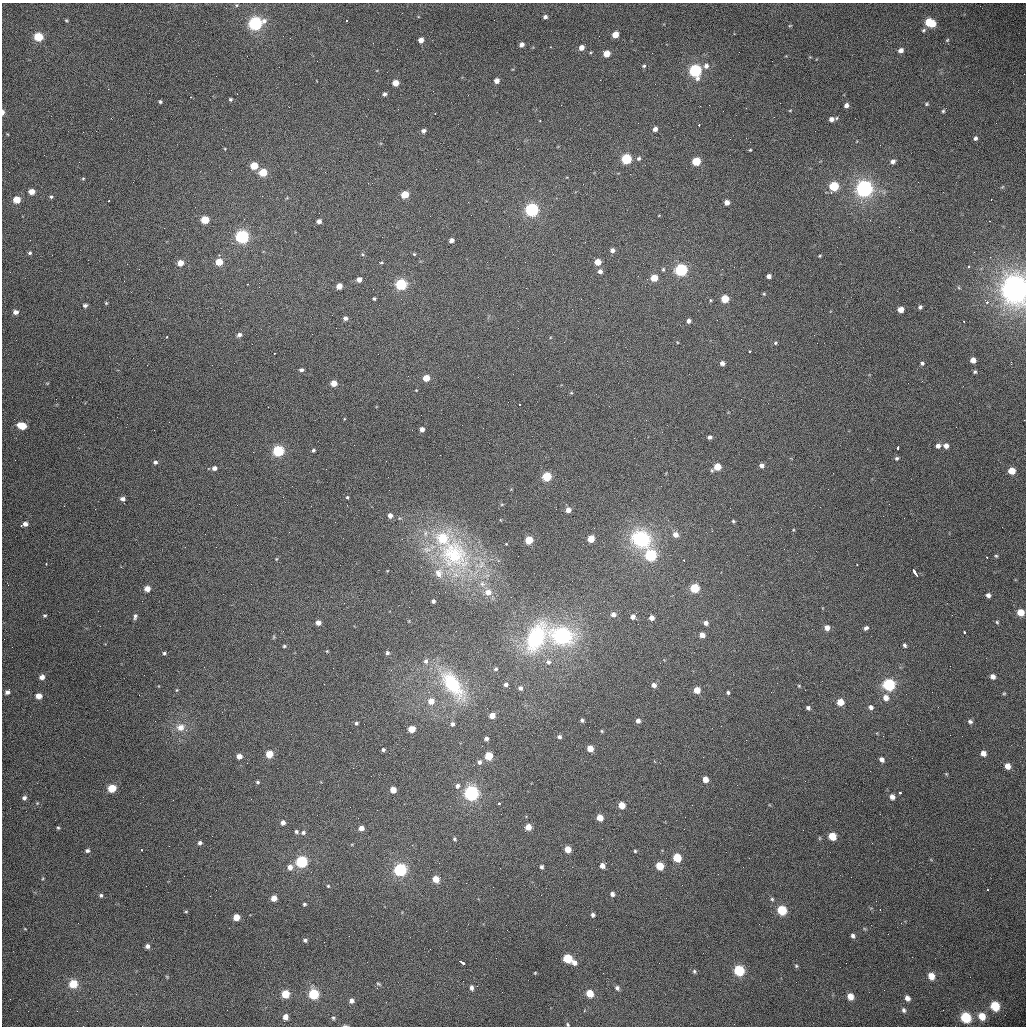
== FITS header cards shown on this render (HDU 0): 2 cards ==
NAXIS1  =                 1024 /fastest changing axis
NAXIS2  =                 1024 /next to fastest changing axis

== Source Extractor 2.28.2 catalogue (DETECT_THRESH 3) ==
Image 1024 x 1024 px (HDU 0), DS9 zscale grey, 1 PNG px = 1 image px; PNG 1028 x 1028 px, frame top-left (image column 1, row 1024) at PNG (2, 3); no overlay
Background 459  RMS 15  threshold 45.4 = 3 sigma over >= 5 px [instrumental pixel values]
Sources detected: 311; all 311 listed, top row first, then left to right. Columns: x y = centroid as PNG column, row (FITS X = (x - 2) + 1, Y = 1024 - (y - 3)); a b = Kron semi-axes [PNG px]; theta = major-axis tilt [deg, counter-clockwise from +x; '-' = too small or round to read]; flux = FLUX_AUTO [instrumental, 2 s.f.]
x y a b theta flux
545 17 5 4 - 3.1e+03
66 20 4 4 - 1.0e+03
347 21 3 3 - 2.7e+03
930 23 9 6 -21 3.0e+04
255 24 7 6 - 2.1e+05
790 25 5 3 - 8.6e+02
923 30 7 4 28 1.6e+03
615 35 5 5 - 1.4e+04
38 37 6 6 - 2.8e+04
421 40 5 4 - 7.0e+03
947 40 5 4 - 1.2e+03
522 45 5 4 - 4.4e+03
550 47 3 3 - 9.6e+02
581 48 5 5 - 6.8e+03
901 50 6 5 - 4.3e+03
606 54 5 5 - 1.6e+04
644 66 5 4 - 1.5e+03
706 66 7 6 - 4.1e+03
695 71 6 6 - 1.8e+05
216 76 2 2 - 4.3e+02
497 81 4 4 - 6.6e+03
395 83 5 5 - 1.2e+04
237 94 3 2 - 8.4e+02
384 94 4 4 - 2.8e+03
191 97 3 3 - 8.2e+02
230 99 4 3 - 1.4e+03
368 99 2 2 - 5.3e+02
160 102 3 3 - 1.6e+03
780 103 2 2 - 7.0e+02
927 104 5 4 - 1.3e+03
846 105 4 4 - 4.2e+03
790 110 5 3 - 7.8e+02
943 111 5 5 - 1.4e+03
3 112 6 3 87 4.1e+03
435 113 2 2 - 9.9e+02
831 119 6 5 - 4.6e+03
540 121 3 3 - 2.2e+03
699 125 2 2 - 5.6e+03
655 129 5 4 - 4.7e+03
423 131 5 4 - 3.3e+03
975 138 5 4 - 2.5e+03
225 149 5 3 - 7.7e+02
750 150 3 3 - 9.8e+02
639 158 6 5 - 2.1e+03
626 159 5 5 - 7.6e+04
696 161 5 5 - 3.6e+04
893 161 5 5 - 3.8e+03
254 166 5 5 - 2.6e+04
263 173 5 5 - 3.3e+04
83 178 5 3 - 9.6e+02
834 186 5 5 - 5.3e+04
864 189 7 6 - 4.5e+05
32 192 5 5 - 8.9e+03
831 193 3 3 - 1.3e+03
405 194 5 5 - 2.8e+04
262 196 2 2 - 1.2e+03
51 197 5 4 - 1.6e+03
17 200 5 5 - 1.8e+04
991 200 3 2 - 1.6e+03
109 201 3 2 - 1.1e+03
727 202 4 4 - 6.5e+03
532 210 6 6 - 2.1e+05
244 219 3 2 - 1.5e+03
205 220 5 5 - 3.4e+04
319 221 4 4 - 4.5e+03
990 221 2 2 - 7.3e+02
509 226 3 2 - 8.7e+02
242 237 6 6 - 2.2e+05
451 240 4 4 - 4.6e+03
612 250 5 5 - 4.0e+03
30 253 5 5 - 1.7e+03
414 254 4 4 - 1.1e+03
820 256 3 2 - 9.9e+02
219 262 5 5 - 2.1e+04
381 262 5 3 - 1.1e+03
598 262 5 5 - 1.5e+04
180 263 5 5 - 1.1e+04
969 266 3 3 - 6.6e+03
663 269 6 5 - 1.7e+03
681 270 6 5 - 1.6e+05
600 271 5 5 - 4.1e+03
769 276 4 4 - 4.7e+03
654 278 5 5 - 2.0e+04
359 279 5 4 - 5.8e+03
247 284 3 3 - 1.2e+03
401 284 6 5 - 1.0e+05
339 286 5 4 - 1.0e+04
1015 289 10 9 - 1.3e+06
764 294 4 3 - 1.0e+03
374 299 3 3 - 1.4e+03
725 299 5 5 - 2.6e+04
710 300 5 3 - 1.1e+03
987 302 3 3 - 5.7e+03
106 303 4 4 - 1.0e+03
85 305 5 4 - 2.5e+03
920 307 4 3 - 2.0e+03
901 309 5 4 - 9.6e+03
16 312 5 4 - 4.7e+03
345 318 4 4 - 3.2e+03
688 321 4 4 - 3.7e+03
964 322 3 2 - 1.6e+03
239 335 5 4 - 3.4e+03
167 337 3 2 - 3.0e+03
775 343 4 4 - 1.2e+03
749 351 3 3 - 7.4e+03
274 353 3 2 - 2.1e+03
973 360 5 5 - 7.8e+03
722 363 4 4 - 4.1e+03
922 363 4 4 - 2.0e+03
1011 364 3 2 - 9.4e+02
301 370 4 4 - 2.6e+03
975 372 4 4 - 1.4e+03
426 378 5 5 - 1.9e+04
334 383 5 4 - 1.2e+04
571 393 5 3 - 9.6e+02
520 405 3 3 - 2.8e+03
344 419 4 3 - 7.3e+02
22 426 7 5 -17 2.3e+04
422 429 4 4 - 5.2e+03
709 437 4 4 - 2.7e+03
938 446 5 5 - 4.0e+03
946 446 5 5 - 5.4e+03
898 448 3 3 - 8.1e+03
313 450 4 3 - 1.7e+03
278 451 6 5 - 1.0e+05
897 458 5 4 - 1.7e+03
155 462 5 4 - 2.4e+03
761 465 5 4 - 3.6e+03
717 467 6 5 - 1.9e+04
214 468 5 4 - 4.2e+03
1012 471 5 5 - 1.6e+04
547 477 5 5 - 4.6e+04
292 486 2 2 - 4.7e+02
347 497 4 3 - 1.2e+03
123 499 5 4 - 3.3e+03
502 504 5 3 - 9.6e+02
568 510 5 5 - 6.2e+03
390 515 5 5 - 5.5e+03
733 521 4 3 - 1.3e+03
25 524 5 4 - 4.1e+03
21 525 3 2 - 1.2e+03
1002 527 2 2 - 4.3e+02
425 533 9 7 68 5.6e+03
675 535 6 6 - 6.4e+03
443 538 11 10 - 4.2e+04
591 539 5 5 - 1.7e+04
641 539 22 18 -30 7.3e+04
529 540 5 5 - 2.7e+04
427 549 17 8 4 1.1e+04
784 549 2 2 - 4.8e+02
454 554 58 45 -54 1.5e+05
651 555 6 6 - 1.1e+05
996 556 4 4 - 1.2e+03
987 557 3 2 - 2.2e+03
276 559 5 3 - 8.6e+02
684 560 3 2 - 2.5e+03
46 564 3 2 - 2.6e+03
857 564 3 2 - 2.4e+03
915 572 8 3 -57 1.5e+04
439 573 14 12 -74 1.2e+04
482 584 8 8 - 4.8e+03
694 588 5 5 - 4.8e+04
147 589 5 5 - 9.5e+03
488 592 8 7 - 7.7e+03
988 595 4 4 - 3.4e+03
433 601 4 3 - 2.2e+03
1020 612 5 5 - 1.6e+04
613 614 6 5 - 4.5e+03
45 615 4 4 - 1.3e+03
135 616 7 4 74 2.4e+03
633 617 5 5 - 5.2e+03
651 618 4 4 - 6.6e+03
997 622 4 4 - 1.2e+03
318 623 5 5 - 6.3e+03
706 623 5 4 - 4.1e+03
827 628 5 5 - 6.8e+03
866 628 6 5 - 2.5e+03
964 632 3 3 - 7.7e+03
702 635 5 4 - 7.6e+03
562 636 26 18 -11 9.6e+04
274 637 6 4 89 1.2e+03
536 638 34 19 64 9.0e+04
905 645 4 3 - 2.0e+03
284 646 4 4 - 1.4e+03
327 651 4 3 - 8.4e+02
164 653 4 3 - 1.4e+03
387 653 5 5 - 2.1e+03
426 661 7 6 - 2.9e+03
548 662 7 6 - 3.0e+03
496 669 4 4 - 1.5e+03
993 676 5 5 - 4.5e+03
42 677 5 5 - 5.4e+03
452 684 41 19 -53 6.9e+04
506 684 4 4 - 2.8e+03
654 685 5 5 - 4.6e+03
889 685 6 6 - 1.4e+05
799 686 4 4 - 9.7e+02
520 688 5 5 - 2.8e+03
177 690 5 3 - 8.7e+02
697 690 5 5 - 1.3e+04
7 692 6 5 - 3.1e+03
728 692 4 3 - 1.5e+03
1004 693 4 4 - 1.1e+03
139 695 3 2 - 7.5e+02
39 696 5 5 - 9.0e+03
886 698 6 6 - 7.4e+03
431 701 7 6 - 1.0e+04
840 702 5 5 - 1.4e+04
871 707 5 5 - 3.4e+03
808 708 5 4 - 2.4e+03
492 715 5 4 - 9.8e+03
582 720 4 3 - 2.2e+03
638 721 4 4 - 4.0e+03
970 722 6 5 - 2.5e+03
356 723 5 4 - 1.6e+03
452 724 5 5 - 2.6e+03
180 727 11 10 - 8.7e+03
412 729 5 5 - 1.6e+04
602 731 4 4 - 1.1e+03
559 737 5 5 - 2.8e+03
486 739 4 4 - 3.6e+03
590 749 5 5 - 1.3e+04
383 750 4 4 - 1.7e+03
983 753 5 5 - 6.1e+03
269 754 5 5 - 1.9e+04
239 756 5 4 - 6.7e+03
489 756 5 5 - 3.2e+04
881 760 5 4 - 4.4e+03
479 762 6 5 - 3.0e+03
1007 766 6 5 - 7.9e+03
946 774 4 4 - 9.5e+02
705 779 5 4 - 9.8e+03
258 782 4 3 - 1.5e+03
458 786 6 5 - 2.8e+03
112 788 6 5 - 3.0e+04
393 790 5 5 - 1.2e+04
471 793 6 6 - 3.0e+05
900 793 4 3 - 8.0e+03
892 797 5 5 - 5.1e+03
24 798 6 6 - 3.0e+03
37 803 4 4 - 9.2e+02
499 803 3 3 - 5.8e+03
621 805 5 5 - 1.8e+04
600 818 5 5 - 1.3e+04
283 822 5 5 - 3.8e+03
528 827 5 5 - 1.3e+04
58 828 4 4 - 1.3e+03
361 828 5 5 - 6.5e+03
296 832 5 5 - 2.0e+03
303 833 6 6 - 2.3e+03
832 836 6 5 - 2.5e+04
454 839 4 3 - 1.4e+03
200 843 5 4 - 2.5e+03
568 849 5 5 - 1.4e+04
87 850 5 4 - 2.0e+03
142 850 3 3 - 2.4e+03
635 851 3 3 - 1.1e+03
677 857 6 5 - 3.6e+04
302 862 6 6 - 1.1e+05
602 865 5 4 - 6.1e+03
660 866 5 5 - 2.8e+04
290 867 7 7 - 6.2e+03
542 867 4 3 - 2.1e+03
400 870 6 6 - 1.8e+05
436 879 5 5 - 1.4e+04
682 885 3 2 - 7.9e+02
328 886 4 4 - 9.7e+02
987 890 2 2 - 1.0e+03
612 894 5 4 - 3.3e+03
101 895 5 5 - 1.9e+03
274 898 5 5 - 8.8e+03
772 899 5 5 - 1.4e+03
304 904 4 3 - 1.6e+03
782 910 6 5 - 4.8e+04
880 910 3 2 - 1.6e+03
186 911 5 3 - 9.3e+02
593 915 4 4 - 2.4e+03
236 917 5 5 - 1.3e+04
901 923 2 2 - 1.3e+03
25 929 4 2 - 6.9e+02
853 936 5 4 - 2.5e+03
305 940 5 4 - 2.0e+03
147 946 4 4 - 3.4e+03
496 958 2 2 - 5.0e+02
567 958 6 5 - 4.7e+04
462 963 6 3 -28 2.0e+04
574 963 6 5 - 5.3e+03
796 966 5 4 - 1.2e+03
739 970 6 6 - 6.7e+04
694 971 5 4 - 1.5e+03
535 973 3 3 - 8.2e+02
931 976 6 5 - 1.0e+04
167 977 5 3 - 8.3e+02
73 984 7 6 - 2.2e+04
378 984 6 3 -26 1.1e+03
471 988 6 5 - 3.3e+03
617 988 6 5 - 2.9e+03
590 993 6 5 - 1.9e+04
285 994 5 5 - 2.4e+04
314 994 6 6 - 6.0e+04
850 996 6 5 - 9.5e+03
907 998 5 5 - 4.3e+03
351 1001 5 5 - 3.7e+03
995 1006 7 6 - 2.8e+04
904 1010 5 4 - 2.2e+03
982 1016 8 7 - 1.3e+04
285 1017 5 4 - 6.4e+03
966 1017 7 6 - 4.2e+04
333 1018 4 4 - 1.4e+03
568 1024 5 4 - 1.2e+03
345 1026 6 3 -8 1.1e+03
At the frame edge (FLAGS 8, measured only in part): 4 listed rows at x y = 3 112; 1015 289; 568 1024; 345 1026